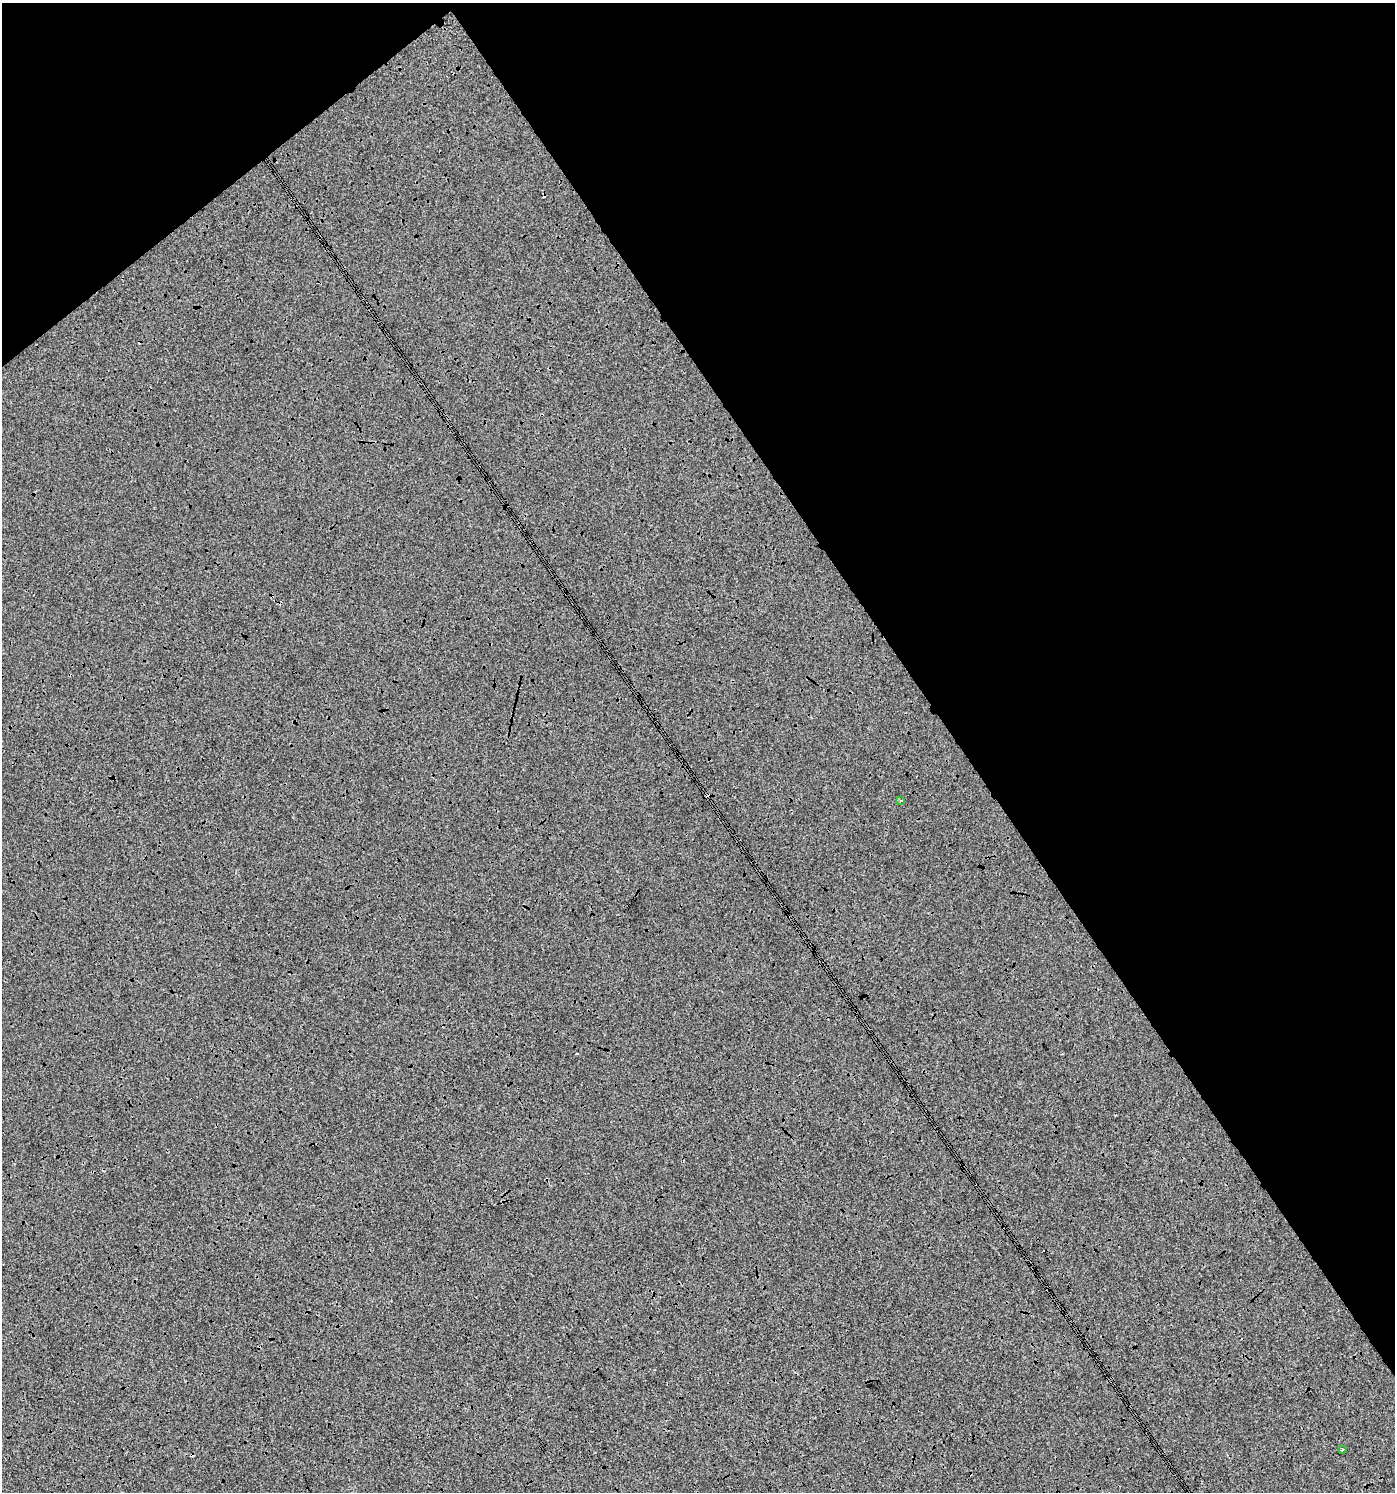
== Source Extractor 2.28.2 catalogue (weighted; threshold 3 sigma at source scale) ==
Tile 3 of 4 x 4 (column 3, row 1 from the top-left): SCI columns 2922-4314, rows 4476-5965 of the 5905 x 5967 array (HDU 1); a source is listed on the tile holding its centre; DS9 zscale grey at full resolution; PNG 1397 x 1494 px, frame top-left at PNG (2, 3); each listed source drawn as its Kron ellipse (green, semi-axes under 4 px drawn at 4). Shown black and unused: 36% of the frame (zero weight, under 3 of 4 exposures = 1% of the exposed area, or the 3 px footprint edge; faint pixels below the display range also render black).
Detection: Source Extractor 2.28.2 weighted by HDU 2 'WHT'; one run over the whole footprint, this tile lists its part. Background 1.57e-04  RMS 0.0065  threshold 0.0293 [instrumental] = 3 sigma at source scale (4.5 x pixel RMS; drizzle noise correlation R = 1.50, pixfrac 1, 0.0396/0.0396 arcsec/px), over >= 5 px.
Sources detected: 3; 1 cosmic-ray / hot-pixel residue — neither listed nor drawn; the other 2 listed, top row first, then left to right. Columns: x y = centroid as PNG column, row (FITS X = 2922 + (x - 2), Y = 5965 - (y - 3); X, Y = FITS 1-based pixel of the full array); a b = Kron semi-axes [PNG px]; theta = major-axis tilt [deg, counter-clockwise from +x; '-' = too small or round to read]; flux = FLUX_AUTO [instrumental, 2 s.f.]
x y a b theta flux
901 801 4 3 - 1
1342 1449 3 2 - 1.1